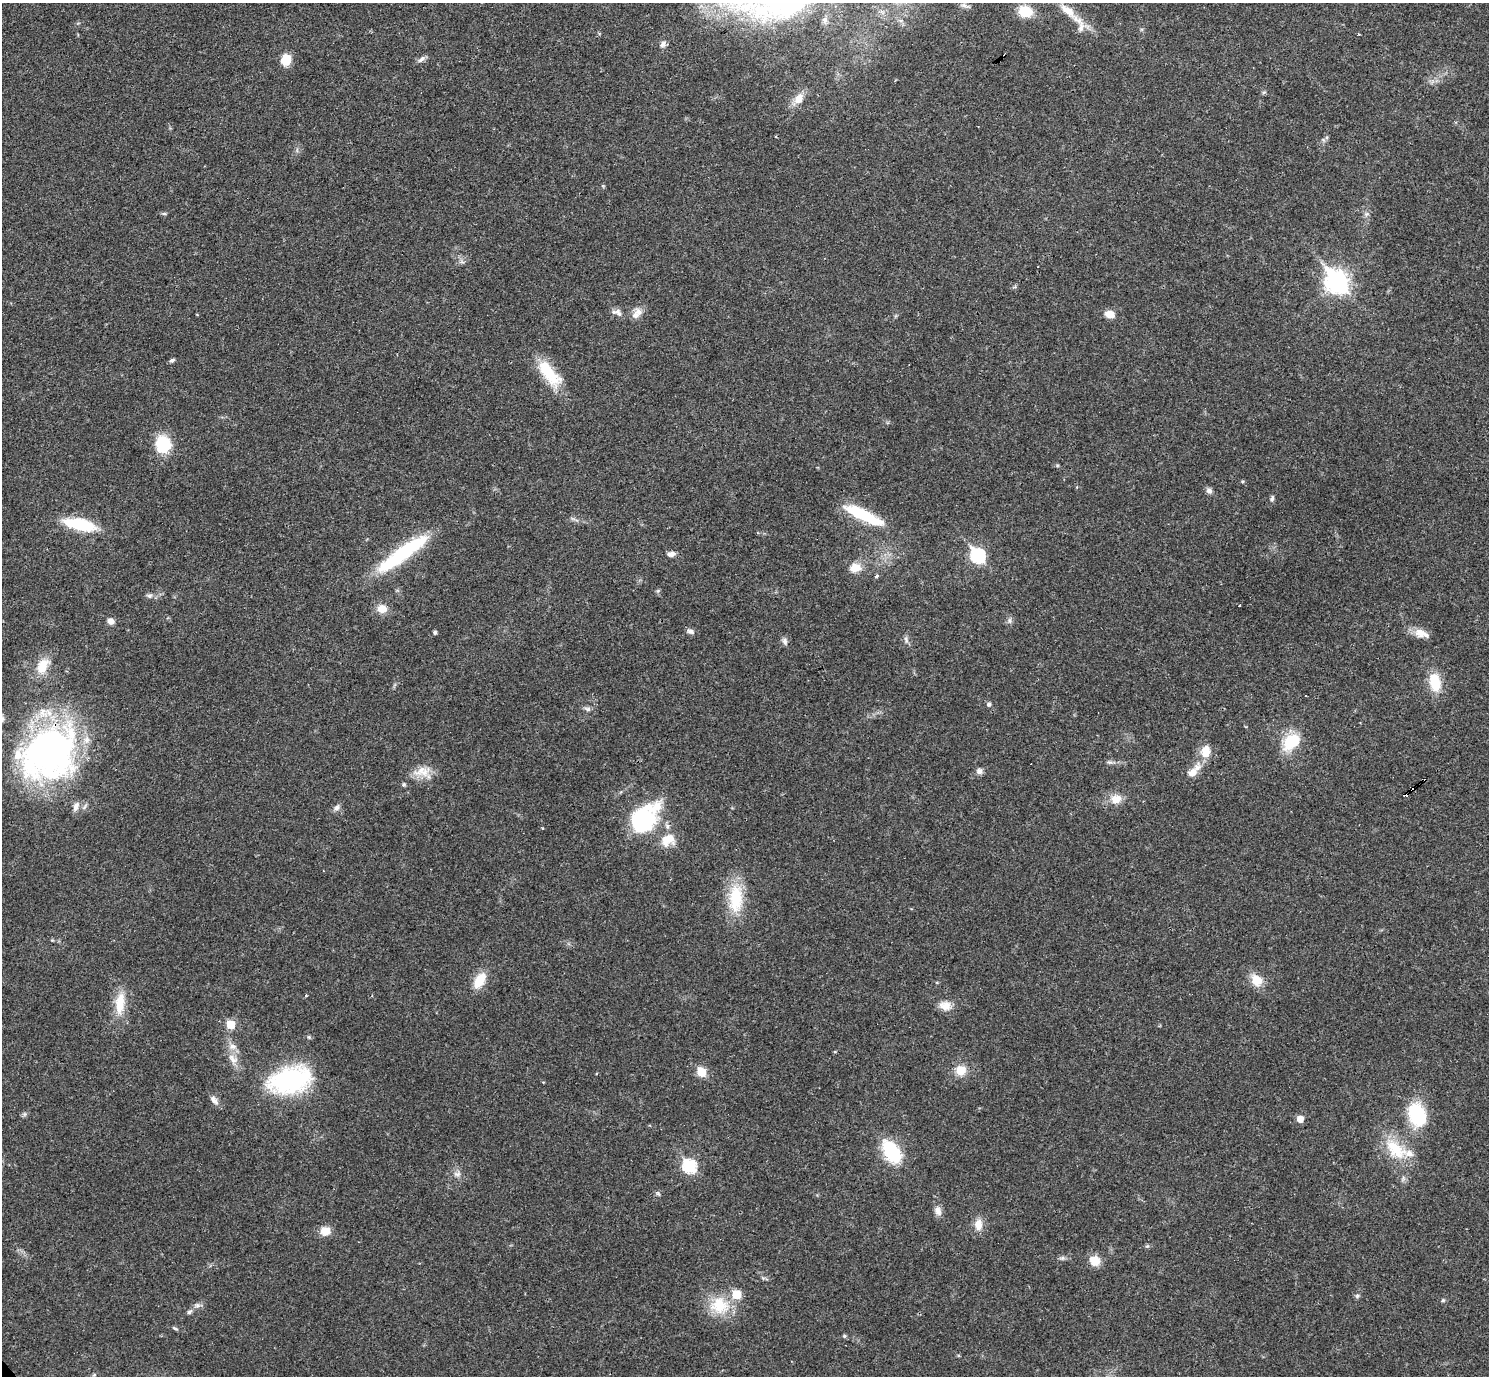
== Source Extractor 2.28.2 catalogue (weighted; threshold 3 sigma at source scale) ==
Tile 10 of 4 x 4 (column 2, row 3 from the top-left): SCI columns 1489-2975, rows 1531-2904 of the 5953 x 5950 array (HDU 1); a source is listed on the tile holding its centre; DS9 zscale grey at full resolution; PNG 1491 x 1378 px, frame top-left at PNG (2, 3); no overlay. Shown black and unused: <1% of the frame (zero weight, under 3 of 4 exposures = <1% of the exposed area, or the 3 px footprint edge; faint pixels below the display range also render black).
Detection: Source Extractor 2.28.2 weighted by HDU 2 'WHT'; one run over the whole footprint, this tile lists its part. Background 0.0361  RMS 0.0026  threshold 0.0118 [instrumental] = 3 sigma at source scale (4.5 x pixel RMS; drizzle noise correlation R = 1.50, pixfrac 1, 0.05/0.05 arcsec/px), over >= 5 px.
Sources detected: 106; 4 cosmic-ray / hot-pixel residue — not listed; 6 inside a brighter listed object's ellipse — not listed separately; the other 96 listed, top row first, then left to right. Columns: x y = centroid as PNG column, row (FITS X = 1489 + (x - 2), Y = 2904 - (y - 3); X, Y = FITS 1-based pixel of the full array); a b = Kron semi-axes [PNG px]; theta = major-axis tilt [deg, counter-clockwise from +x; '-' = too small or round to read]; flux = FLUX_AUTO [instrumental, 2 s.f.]
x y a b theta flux
965 6 15 5 -19 0.97
1068 11 28 10 -41 5.1
1025 12 12 10 -13 7.9
825 20 7 6 - 0.61
1359 34 3 3 - 0.25
663 44 10 7 70 1
286 59 10 9 - 5.2
421 59 11 6 41 0.97
1264 92 6 4 19 0.37
799 99 16 10 49 2.9
164 214 6 4 -1 0.4
1366 214 7 5 12 0.65
462 262 7 4 -18 0.52
1038 266 2 2 - 0.22
1337 282 10 8 -52 160
639 312 13 9 -39 1.8
618 313 13 8 -54 1.3
1110 314 10 7 -10 3.2
172 360 7 4 27 0.57
549 373 38 15 -51 10
163 444 15 13 -80 13
1057 465 6 4 -18 0.33
1242 481 5 5 - 0.36
1209 491 8 7 - 0.95
1272 498 8 5 66 0.6
864 515 53 12 -25 12
81 524 29 10 -12 16
403 553 66 14 36 24
671 554 10 6 7 1.4
977 555 8 7 - 36
855 568 16 11 5 3.2
876 576 4 3 - 0.8
149 596 10 6 -9 0.79
1239 605 3 2 - 0.21
382 609 10 9 - 3.1
110 621 7 6 - 1.7
1010 621 9 5 -84 0.74
690 631 10 6 -16 0.9
435 632 4 4 - 0.6
1421 633 20 10 -18 3.1
906 640 11 4 -72 0.73
784 641 9 7 -76 0.92
43 666 21 13 64 5.3
1435 682 19 12 -80 7.8
989 704 5 5 - 0.6
587 709 9 6 -16 0.81
1291 742 24 15 40 9.4
1206 751 17 13 80 3.9
48 753 72 56 41 88
1110 762 9 4 -7 0.64
1197 768 14 10 81 2.4
979 771 8 8 - 1.1
422 772 25 13 7 4.3
1425 780 3 2 - 0.53
404 785 5 4 - 0.5
1411 790 5 3 - 30
1116 799 16 12 9 3.3
76 806 14 7 66 1.4
337 807 9 6 50 0.94
644 819 31 21 52 31
542 828 3 3 - 0.3
668 840 21 16 28 4.7
736 899 40 19 89 11
479 980 20 11 59 5.5
1256 980 18 14 -53 3.9
306 996 3 3 - 0.49
120 1003 33 13 84 6.2
945 1006 16 12 -9 2.7
231 1024 6 6 - 6.1
233 1046 11 7 -19 1.6
233 1059 18 9 -47 2.6
961 1070 11 10 - 4.2
701 1072 6 5 - 9.6
290 1080 43 25 14 35
214 1100 14 7 -49 1.4
25 1114 7 4 90 0.46
1417 1115 22 16 -69 17
1300 1119 5 5 - 2.7
1395 1149 37 20 -42 10
891 1152 24 14 -56 16
689 1166 8 7 - 24
457 1174 10 7 8 1.1
658 1193 8 4 -45 0.46
938 1211 13 8 -69 1.7
978 1224 14 10 -89 2.9
325 1231 12 11 - 2.9
1062 1258 7 6 - 0.63
1095 1261 12 10 -43 3.9
1357 1296 6 6 - 0.5
1443 1300 5 5 - 0.4
197 1305 9 6 -14 0.86
719 1305 27 23 -17 9.5
190 1312 8 5 39 0.68
175 1328 8 4 -30 0.45
844 1336 5 4 - 0.38
94 1375 6 5 - 0.35
Overlapping masked pixels (flux is a lower limit): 3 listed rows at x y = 48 753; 1425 780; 1411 790
Isophote crosses this tile's border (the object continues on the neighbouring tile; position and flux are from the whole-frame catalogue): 1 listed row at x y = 48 753